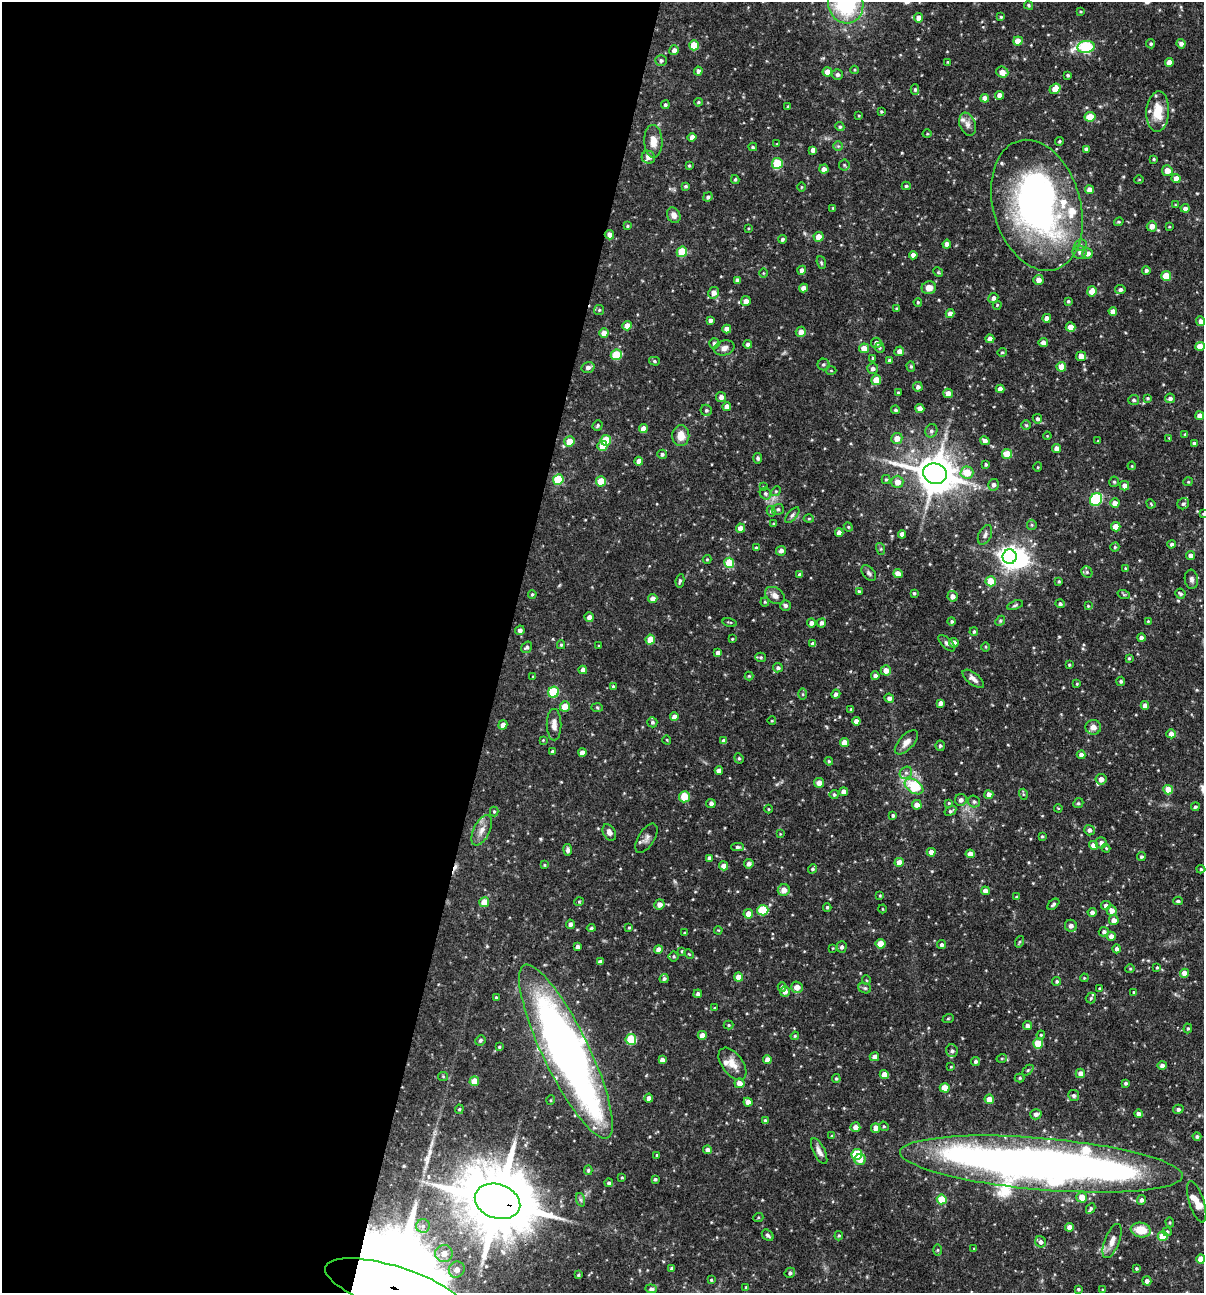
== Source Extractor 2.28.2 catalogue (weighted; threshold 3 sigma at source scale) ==
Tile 5 of 4 x 4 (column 1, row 2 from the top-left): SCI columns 125-1326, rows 2583-3873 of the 5181 x 5164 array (HDU 1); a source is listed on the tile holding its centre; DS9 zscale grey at full resolution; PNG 1206 x 1295 px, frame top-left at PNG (2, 2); each listed source drawn as its Kron ellipse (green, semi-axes under 4 px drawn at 4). Shown black and unused: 42% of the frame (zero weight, under 3 of 4 exposures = <1% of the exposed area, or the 3 px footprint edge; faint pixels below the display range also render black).
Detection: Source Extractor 2.28.2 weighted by HDU 2 'WHT'; one run over the whole footprint, this tile lists its part. Background 0.0992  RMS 0.0039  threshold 0.0176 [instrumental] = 3 sigma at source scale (4.5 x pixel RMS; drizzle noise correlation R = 1.50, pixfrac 1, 0.05/0.05 arcsec/px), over >= 5 px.
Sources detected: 496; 1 too faint to see at this stretch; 3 inside a brighter object's white glare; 1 cosmic-ray / hot-pixel residue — neither listed nor drawn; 14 inside a brighter listed object's ellipse — not listed separately; the other 477 listed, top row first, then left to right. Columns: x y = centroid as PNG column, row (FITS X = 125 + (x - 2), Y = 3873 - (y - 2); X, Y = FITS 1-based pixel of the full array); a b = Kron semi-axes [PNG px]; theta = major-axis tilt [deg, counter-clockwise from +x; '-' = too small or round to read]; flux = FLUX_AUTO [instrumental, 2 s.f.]
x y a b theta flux
846 3 20 17 -76 38
1029 5 5 3 - 0.57
1080 11 4 3 - 0.35
1001 17 4 3 - 0.39
918 18 4 4 - 2.5
1018 41 5 4 - 4.1
1151 44 4 4 - 0.65
1181 44 4 4 - 1.8
694 45 5 5 - 8.4
1086 47 9 6 7 37
674 50 5 5 - 1.8
661 60 6 5 - 0.9
948 62 3 3 - 0.35
1169 62 4 4 - 2.7
854 70 4 3 - 0.34
698 71 4 4 - 1.2
827 72 5 4 - 4.1
1002 72 6 5 - 3.7
837 74 5 5 - 1.1
1068 75 3 3 - 0.56
1055 89 6 5 - 4
915 90 5 4 - 0.68
999 95 4 4 - 2.4
985 98 4 4 - 2.7
698 102 4 3 - 0.49
665 105 4 4 - 0.72
788 107 3 3 - 0.6
881 112 3 3 - 0.41
1158 112 20 11 87 8.7
859 116 4 3 - 0.31
1090 117 5 4 - 7.8
968 124 12 8 -70 2
840 127 5 4 - 0.66
927 134 5 3 - 0.32
692 137 4 4 - 2.6
653 141 16 9 -88 4.3
1059 141 4 3 - 0.5
777 144 4 3 - 0.32
838 146 5 5 - 0.53
753 147 4 3 - 0.61
1086 149 4 4 - 1.4
813 150 4 4 - 1.9
648 157 7 6 - 1.9
1154 159 3 2 - 0.45
777 163 5 5 - 18
689 165 4 3 - 0.52
844 165 5 5 - 0.57
824 169 5 4 - 2
1167 171 5 5 - 3.9
735 179 4 3 - 0.59
1176 179 4 4 - 3.4
1139 180 5 3 - 0.31
685 186 4 3 - 0.63
906 186 4 4 - 0.6
801 187 4 3 - 0.33
1090 190 5 4 - 3.3
708 197 5 4 - 1
1037 205 67 43 -74 140
1175 205 3 3 - 0.35
833 208 3 3 - 0.41
1185 208 4 4 - 1.7
674 215 8 6 -62 2
1119 222 5 3 - 0.44
627 226 4 3 - 0.44
1152 226 5 5 - 3
1169 227 4 3 - 0.36
748 228 4 3 - 0.32
609 235 5 4 - 2.1
818 237 5 5 - 3.6
782 239 4 3 - 0.82
947 244 4 4 - 1.9
1080 245 7 5 21 0.87
682 252 5 5 - 13
1079 252 7 7 - 1.2
1088 253 5 5 - 2.2
913 255 4 4 - 1.8
821 263 7 4 -71 0.54
802 270 4 4 - 1.7
1146 270 4 4 - 0.85
938 272 5 4 - 0.42
763 273 4 3 - 0.31
1166 276 5 5 - 9.7
737 280 4 4 - 1.3
1038 280 5 5 - 2.7
804 288 4 4 - 2.6
929 288 7 6 - 3.4
1120 290 5 4 - 0.93
1092 291 5 5 - 4.1
714 293 6 5 - 2.8
993 298 5 4 - 1.6
746 301 5 5 - 2.7
1068 301 3 3 - 0.53
918 302 4 3 - 0.48
997 305 4 3 - 0.41
896 308 3 3 - 0.42
599 310 5 5 - 0.59
1113 311 4 4 - 2.2
950 313 4 4 - 2.3
1047 318 4 4 - 2.5
710 320 4 4 - 1.4
1201 321 5 4 - 1.7
627 326 4 4 - 3.6
1070 327 5 4 - 4.6
727 329 4 4 - 2.8
801 332 5 5 - 2.6
604 333 4 4 - 3.8
990 339 4 4 - 1.5
876 343 5 5 - 1.7
1043 343 4 4 - 2.1
714 344 5 5 - 0.85
748 344 4 4 - 1.2
1200 346 5 4 - 5.5
724 348 10 7 15 2
864 348 5 5 - 3.8
880 348 5 5 - 0.62
899 351 5 4 - 2.2
1002 352 5 4 - 0.49
616 355 5 5 - 15
1081 356 5 4 - 3.1
873 358 4 3 - 0.47
889 360 4 4 - 0.81
654 361 5 4 - 0.61
823 364 6 6 - 0.8
911 366 5 4 - 0.62
588 367 6 5 - 1.5
1061 367 5 4 - 4.9
873 369 5 5 - 1.4
831 371 5 3 - 0.38
876 380 5 4 - 5.7
918 387 5 4 - 1.4
1000 389 4 4 - 2.2
898 393 3 3 - 0.65
948 393 5 4 - 2.6
721 397 5 5 - 1.8
1147 398 4 3 - 0.48
1170 398 5 4 - 1.3
1134 400 5 5 - 0.76
727 406 4 4 - 2.4
920 408 4 4 - 2.5
706 410 6 5 - 0.86
895 410 4 4 - 0.67
1200 416 4 4 - 2.6
1037 419 5 4 - 0.92
598 425 5 5 - 0.63
1026 425 4 4 - 0.53
643 429 4 4 - 3.7
931 431 7 6 - 1.1
1185 434 4 4 - 0.45
681 436 10 8 88 4.6
1047 436 4 3 - 0.32
897 438 5 5 - 3.5
1169 438 4 3 - 0.27
606 440 5 5 - 11
985 441 5 4 - 1.7
1098 441 4 3 - 0.36
569 442 5 5 - 6.5
1194 443 4 3 - 0.88
602 446 5 5 - 4.2
1057 448 4 4 - 2.5
662 454 5 4 - 0.86
1007 454 5 5 - 8.1
758 458 5 4 - 0.79
639 461 4 4 - 2.6
986 464 4 3 - 0.6
1132 466 4 3 - 0.33
1038 467 5 3 - 0.34
967 472 6 6 - 7.6
935 474 12 10 -14 1200
558 479 5 5 - 16
886 479 4 4 - 0.56
601 481 5 5 - 8.3
897 482 6 6 - 3.4
1114 482 5 4 - 0.66
1188 482 5 4 - 0.44
994 485 6 5 - 1.5
1124 486 5 4 - 2.4
764 487 4 3 - 0.44
776 491 5 4 - 0.52
766 494 6 5 - 0.9
1096 500 6 6 - 37
1115 503 5 4 - 3
1151 504 5 3 - 0.39
1183 504 6 5 - 0.88
778 509 6 5 - 0.71
771 511 5 4 - 0.67
1203 514 3 2 - 0.28
792 515 9 4 50 0.93
809 519 5 3 - 0.44
774 524 4 3 - 0.43
1032 525 5 5 - 0.52
848 527 5 4 - 0.44
1116 527 4 4 - 5
740 528 4 4 - 2.7
839 532 4 4 - 2.3
902 534 4 4 - 2.3
985 535 10 6 65 1.6
1171 544 4 4 - 0.9
1115 547 4 4 - 0.51
756 548 4 3 - 0.45
881 549 6 4 -72 0.51
781 551 5 4 - 1.5
1191 556 4 4 - 2.4
1010 557 7 7 - 260
707 559 4 4 - 0.43
729 563 5 5 - 11
1125 568 4 3 - 0.42
1087 572 6 5 - 0.74
869 573 9 5 -51 1
898 574 5 4 - 3.2
800 575 4 4 - 1.2
1191 579 10 6 -82 1.3
680 581 7 4 81 0.83
991 581 5 5 - 6.8
1059 581 4 3 - 0.49
859 592 3 3 - 0.69
914 593 4 3 - 0.58
532 594 4 3 - 0.52
1180 594 5 4 - 0.87
1124 595 6 4 -20 0.48
775 596 11 7 -35 2.1
952 596 5 5 - 2.4
653 599 4 4 - 2.4
765 602 4 4 - 0.46
1060 604 5 4 - 0.88
785 605 5 5 - 0.92
1015 605 8 4 19 0.7
1088 606 4 4 - 0.38
589 617 5 4 - 1.8
952 621 4 4 - 0.65
1000 621 5 4 - 0.55
1148 621 4 3 - 0.39
730 622 7 3 -13 0.39
811 623 4 4 - 1.7
822 623 4 4 - 1.2
520 630 5 4 - 1.4
974 631 4 3 - 0.59
1141 638 4 4 - 1.6
650 639 5 4 - 5.2
732 639 4 3 - 0.32
947 643 10 5 -44 1
954 643 5 4 - 2.5
813 644 4 4 - 1.6
561 645 4 4 - 0.48
599 645 4 2 - 0.33
527 647 6 5 - 0.82
986 647 5 3 - 0.4
718 653 4 4 - 1.3
761 657 5 4 - 0.6
1129 658 4 3 - 0.47
1069 665 4 3 - 0.41
778 668 5 4 - 0.99
583 670 4 4 - 1.8
886 670 5 5 - 3.1
533 676 4 3 - 0.29
749 676 4 4 - 0.43
875 676 4 4 - 1.4
973 679 13 6 -38 2
1121 681 4 4 - 0.69
1077 684 4 3 - 0.36
613 686 4 4 - 0.5
554 692 5 5 - 18
803 694 5 3 - 0.46
836 694 4 4 - 1.3
889 698 5 4 - 1.3
940 703 4 4 - 1.8
1145 705 4 4 - 2.3
565 706 5 5 - 5.6
597 707 6 4 -2 0.49
851 709 4 3 - 0.56
674 717 4 4 - 2.9
772 721 4 3 - 0.3
856 721 4 4 - 2.3
652 722 5 5 - 0.83
503 725 5 4 - 2.5
554 725 16 7 -90 2.4
1093 727 8 7 - 2.1
1171 734 5 4 - 2.5
543 740 4 3 - 0.29
667 740 5 3 - 0.32
724 741 4 4 - 2.1
906 742 15 7 47 2.6
844 743 4 4 - 4.3
940 746 5 4 - 0.77
553 751 4 3 - 1.1
582 752 4 4 - 2.6
1081 755 4 4 - 1.7
739 758 5 4 - 0.54
829 761 4 3 - 0.48
719 771 4 4 - 2.2
906 773 6 5 - 1
1101 779 5 5 - 2.9
819 783 5 5 - 2.9
914 786 10 6 -34 16
1168 790 5 4 - 6.5
844 792 4 4 - 2.6
1023 794 5 3 - 0.43
834 795 4 4 - 0.77
989 795 4 4 - 2.9
684 797 5 5 - 7.6
961 800 6 6 - 1.5
974 802 6 6 - 0.96
711 803 5 4 - 1.1
949 803 4 4 - 0.39
1078 803 5 4 - 0.61
917 805 5 4 - 2.7
1195 807 4 3 - 0.68
1058 808 4 3 - 0.36
768 809 4 3 - 0.31
494 811 5 4 - 0.57
950 811 6 4 31 0.78
893 815 3 3 - 0.78
482 830 16 8 64 3.2
1089 830 5 5 - 1.4
609 832 9 6 -59 1.7
780 834 3 3 - 0.33
1042 836 3 3 - 0.45
646 838 16 8 58 2
1101 843 5 5 - 1.5
1093 845 4 4 - 3.1
737 847 6 4 -1 0.84
1106 848 4 3 - 0.43
568 850 6 4 -81 1.2
931 852 4 4 - 2.7
970 854 4 4 - 3
1141 857 4 4 - 0.64
709 858 4 4 - 1.2
899 862 4 4 - 3.2
749 864 5 4 - 1.5
544 865 3 3 - 0.42
724 866 4 4 - 2.7
813 869 5 4 - 0.7
1201 869 4 4 - 0.55
784 890 6 5 - 3.1
985 891 4 4 - 2.5
880 896 4 3 - 0.35
1016 897 4 3 - 0.32
1178 901 4 3 - 0.63
484 902 5 5 - 5.4
579 902 4 4 - 0.46
659 904 5 5 - 2.5
1053 904 7 4 40 0.75
1106 905 5 4 - 1.3
827 907 4 3 - 0.59
882 909 4 3 - 0.33
763 910 5 5 - 16
1112 910 5 5 - 2.5
1092 912 4 4 - 1.5
748 914 5 5 - 3.4
1114 920 5 5 - 2.7
570 924 5 4 - 1.4
1071 926 6 6 - 1.9
629 927 4 3 - 0.47
591 928 4 4 - 0.63
718 930 4 3 - 0.32
1104 932 5 4 - 1
684 933 3 3 - 0.42
1111 936 4 4 - 2.2
1019 942 6 4 71 0.52
881 944 5 4 - 6.2
941 945 4 4 - 0.96
577 947 4 3 - 1.4
842 947 5 5 - 1
833 948 4 3 - 0.32
1117 949 4 4 - 1.3
658 950 4 4 - 2.5
682 951 4 4 - 0.44
689 954 5 3 - 0.34
674 956 5 5 - 0.62
600 962 4 4 - 1.7
1157 967 3 3 - 0.42
1130 969 4 4 - 0.41
1185 973 4 4 - 3.6
738 977 4 4 - 3.6
1084 978 4 3 - 0.35
664 979 4 4 - 0.87
866 980 5 3 - 0.35
1057 981 4 4 - 0.66
782 987 5 4 - 0.7
797 987 6 5 - 3.1
865 988 6 5 - 0.7
1099 988 3 3 - 0.37
785 991 5 5 - 2.3
1134 992 4 4 - 0.57
698 994 4 4 - 1.3
496 997 3 3 - 0.4
1091 998 5 5 - 0.63
715 1008 3 3 - 0.34
948 1019 6 3 20 0.38
729 1025 5 4 - 0.49
1027 1026 4 4 - 1.3
1188 1028 5 4 - 0.53
702 1035 4 4 - 2.5
1041 1035 4 4 - 0.44
795 1036 4 3 - 0.43
631 1039 5 5 - 19
480 1040 5 5 - 0.74
1038 1044 5 5 - 8.6
499 1047 4 4 - 0.49
566 1051 96 23 -64 260
952 1051 6 5 - 1
874 1057 5 4 - 1.7
1002 1058 5 3 - 0.41
662 1060 4 4 - 1.6
767 1060 4 4 - 2.8
975 1062 5 4 - 0.72
732 1064 18 10 -54 4.3
1162 1065 4 4 - 1.5
951 1067 3 3 - 0.33
1028 1070 6 4 44 0.58
1080 1073 5 4 - 2.6
884 1075 4 4 - 3.5
443 1076 5 4 - 0.43
1020 1078 5 4 - 0.54
836 1079 4 4 - 0.5
474 1081 5 4 - 6.1
739 1083 5 5 - 3
1126 1083 4 4 - 0.78
945 1088 5 5 - 6.9
1074 1095 5 5 - 1.1
649 1098 4 4 - 1.9
989 1099 5 4 - 3.4
551 1100 5 3 - 0.34
748 1102 4 4 - 2.6
459 1109 5 4 - 0.51
1178 1109 5 4 - 0.99
1036 1114 6 5 - 1.4
1138 1114 4 4 - 1.8
765 1121 4 4 - 0.96
884 1126 5 4 - 0.51
855 1127 5 5 - 2.5
876 1128 4 4 - 2.8
832 1136 4 4 - 0.61
1197 1137 4 4 - 0.8
708 1150 4 4 - 2
819 1151 14 6 -64 2.1
857 1154 5 5 - 19
657 1155 3 3 - 0.64
860 1159 6 5 - 3
1041 1164 142 26 -5 430
588 1170 5 4 - 0.64
622 1178 4 2 - 0.35
655 1179 3 3 - 0.65
609 1183 4 4 - 0.87
1082 1197 5 5 - 4.7
942 1199 5 5 - 11
581 1200 7 4 -71 0.84
1142 1200 5 4 - 1.2
497 1201 23 17 -19 4200
1197 1202 21 7 -72 3.7
1091 1208 5 4 - 0.65
758 1218 5 3 - 0.41
1170 1222 5 4 - 0.47
423 1226 7 7 - 1.3
1069 1227 4 4 - 2.8
1141 1230 10 7 -8 7.4
1167 1232 4 4 - 0.67
768 1235 7 5 -41 1
839 1236 4 4 - 0.44
1163 1236 5 5 - 8.1
1112 1241 18 7 69 3.3
1040 1242 6 5 - 1.5
974 1249 4 3 - 0.37
938 1250 6 4 89 0.46
444 1254 9 8 - 4.4
1201 1259 4 4 - 3.9
672 1268 4 3 - 1
1136 1269 4 4 - 0.55
457 1270 8 7 - 3.1
790 1273 5 5 - 0.93
578 1275 4 4 - 0.49
711 1280 3 3 - 0.48
1147 1281 4 4 - 1.6
746 1287 3 3 - 0.41
395 1288 72 22 -17 25000
651 1289 6 4 -5 0.91
1078 1289 4 3 - 0.54
1103 1290 4 3 - 0.35
Overlapping masked pixels (flux is a lower limit): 4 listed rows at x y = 609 235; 1041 1164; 497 1201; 395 1288
Isophote crosses this tile's border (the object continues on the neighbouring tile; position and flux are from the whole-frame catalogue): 5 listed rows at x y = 846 3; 1203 514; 1041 1164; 1201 1259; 395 1288